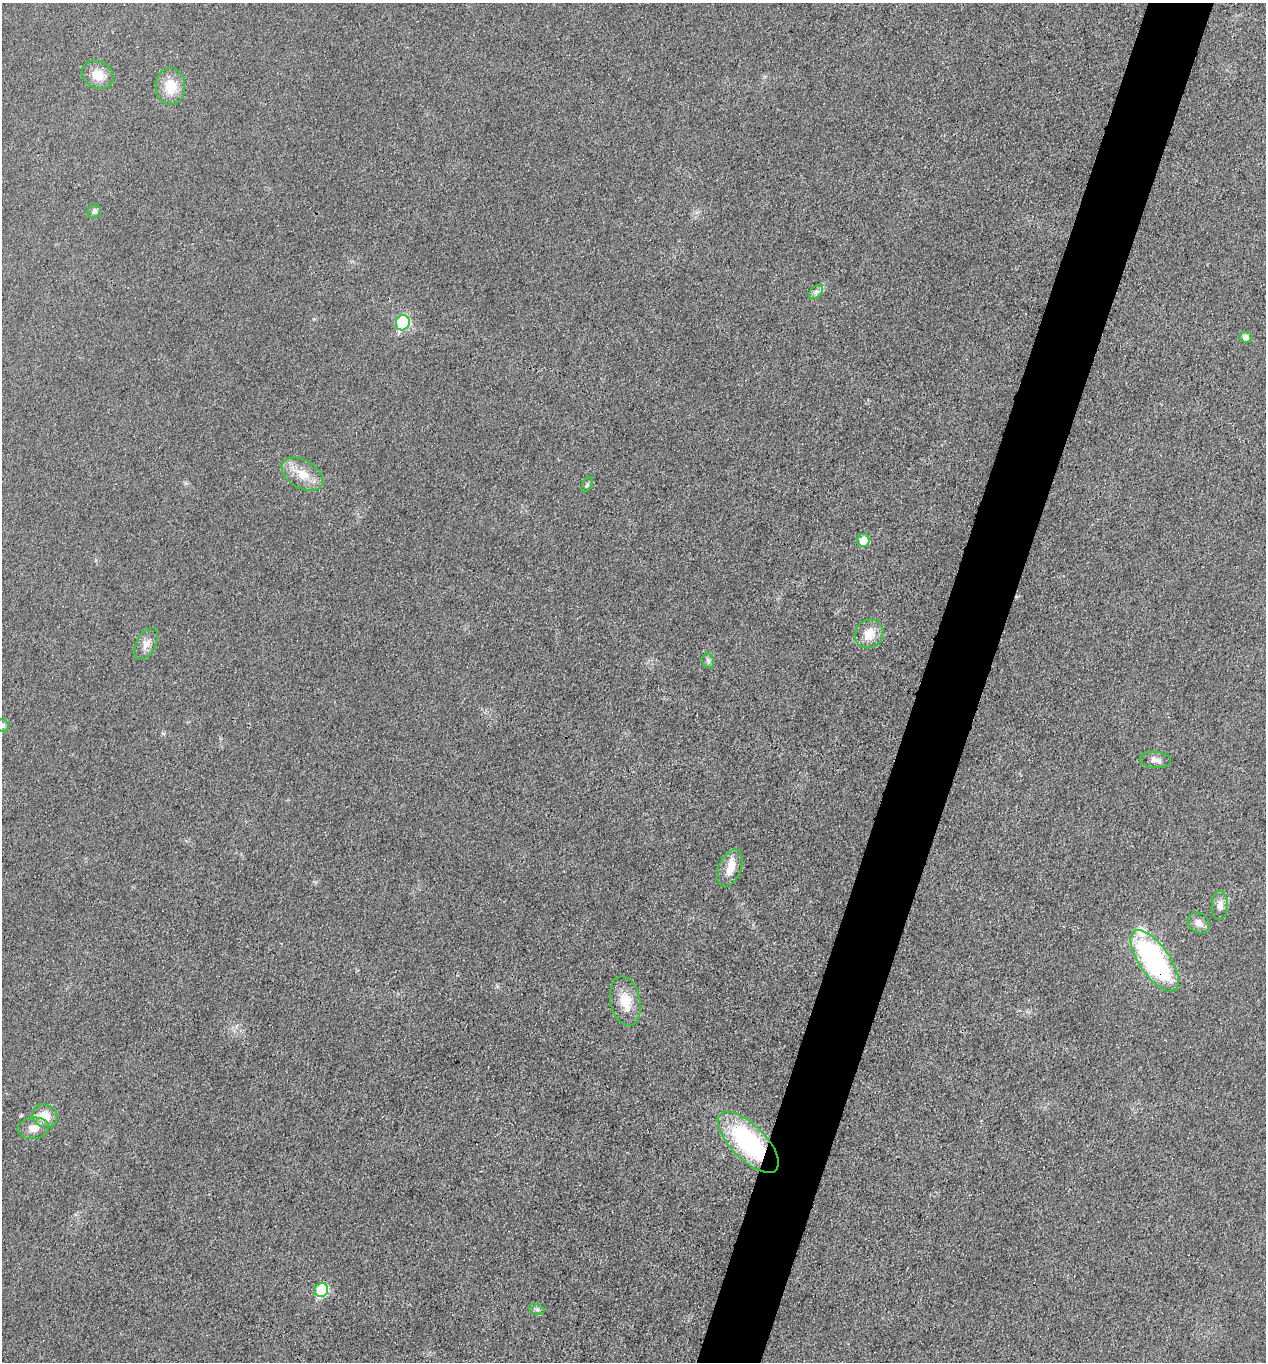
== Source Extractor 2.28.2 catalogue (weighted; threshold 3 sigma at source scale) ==
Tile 10 of 4 x 4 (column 2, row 3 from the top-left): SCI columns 1538-2801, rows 1363-2722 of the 5466 x 5451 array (HDU 1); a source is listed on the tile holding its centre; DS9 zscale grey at full resolution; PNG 1268 x 1364 px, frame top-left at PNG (2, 3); each listed source drawn as its Kron ellipse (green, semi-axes under 4 px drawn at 4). Shown black and unused: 5% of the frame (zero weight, under 3 of 4 exposures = <1% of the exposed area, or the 3 px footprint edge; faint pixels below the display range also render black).
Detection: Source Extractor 2.28.2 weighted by HDU 2 'WHT'; one run over the whole footprint, this tile lists its part. Background 0.0176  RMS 0.006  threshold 0.0269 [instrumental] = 3 sigma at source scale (4.5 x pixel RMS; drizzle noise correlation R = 1.50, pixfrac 1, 0.05/0.05 arcsec/px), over >= 5 px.
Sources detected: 26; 2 inside a brighter listed object's ellipse — not listed separately; the other 24 listed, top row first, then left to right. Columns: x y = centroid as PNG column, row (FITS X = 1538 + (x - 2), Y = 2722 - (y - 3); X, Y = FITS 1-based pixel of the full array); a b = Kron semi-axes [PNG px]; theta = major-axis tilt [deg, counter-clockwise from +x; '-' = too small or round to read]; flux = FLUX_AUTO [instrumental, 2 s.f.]
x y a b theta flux
98 75 16 13 -29 8.8
170 86 18 14 -90 12
94 211 7 6 - 2
816 292 8 5 46 1.9
403 323 8 7 - 58
1246 337 6 5 - 2.8
302 474 22 14 -30 11
587 485 8 4 63 1.1
863 540 6 6 - 11
869 634 15 13 47 9.8
146 644 17 10 61 4.9
708 661 7 5 -70 1.4
3 726 7 6 - 1.3
1155 760 16 8 -5 3.5
730 868 19 11 67 8.3
1220 905 14 8 87 3.5
1198 923 12 9 -44 4.6
1155 961 36 15 -55 110
625 1001 25 14 -78 13
45 1116 13 11 -26 9.3
33 1128 16 10 8 5.8
748 1142 39 17 -45 78
321 1290 7 6 - 43
537 1309 8 5 -19 1.3
Overlapping masked pixels (flux is a lower limit): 2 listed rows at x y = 1155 961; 748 1142
Isophote crosses this tile's border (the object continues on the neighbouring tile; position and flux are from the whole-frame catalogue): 1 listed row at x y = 3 726